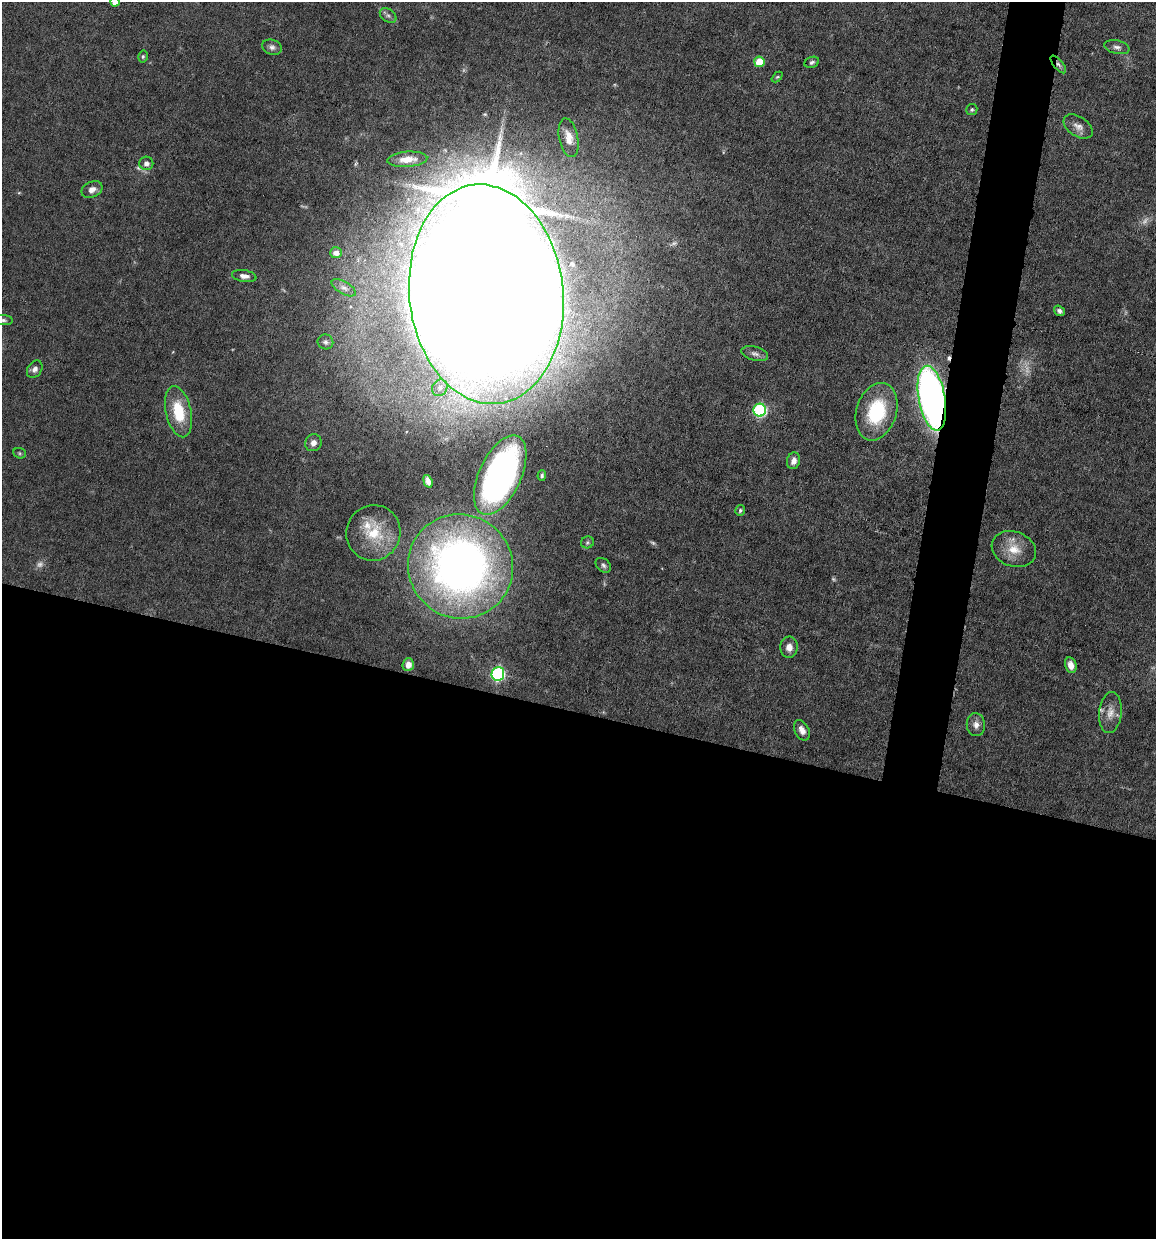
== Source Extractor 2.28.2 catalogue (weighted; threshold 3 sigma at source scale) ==
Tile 14 of 4 x 4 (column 2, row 4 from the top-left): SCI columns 1273-2426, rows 1-1237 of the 4972 x 4949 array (HDU 1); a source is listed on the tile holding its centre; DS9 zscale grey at full resolution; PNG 1158 x 1241 px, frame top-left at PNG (2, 2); each listed source drawn as its Kron ellipse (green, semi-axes under 4 px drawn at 4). Shown black and unused: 46% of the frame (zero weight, under 6 of 12 exposures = <1% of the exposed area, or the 3 px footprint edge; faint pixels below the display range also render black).
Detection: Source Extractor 2.28.2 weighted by HDU 2 'WHT'; one run over the whole footprint, this tile lists its part. Background 0.0782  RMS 0.0027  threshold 0.011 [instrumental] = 3 sigma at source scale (4.09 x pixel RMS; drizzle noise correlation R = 1.36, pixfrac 0.8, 0.05/0.05 arcsec/px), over >= 5 px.
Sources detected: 59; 7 too faint to see at this stretch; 1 inside a brighter object's white glare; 1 cosmic-ray / hot-pixel residue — neither listed nor drawn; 2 inside a brighter listed object's ellipse — not listed separately; the other 48 listed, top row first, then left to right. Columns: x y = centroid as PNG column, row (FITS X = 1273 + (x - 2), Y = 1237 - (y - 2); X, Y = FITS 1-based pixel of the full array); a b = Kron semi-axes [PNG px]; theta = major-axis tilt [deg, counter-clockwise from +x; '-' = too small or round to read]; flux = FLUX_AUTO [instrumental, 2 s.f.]
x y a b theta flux
115 2 5 4 - 2.1
388 15 9 6 -36 0.79
272 47 10 7 -19 1
1117 47 13 6 -13 1.1
143 56 6 4 76 0.43
759 62 5 5 - 6.4
812 62 7 5 21 0.69
1058 64 11 4 -50 0.85
777 77 6 4 43 0.33
972 109 5 5 - 0.48
1078 126 16 10 -33 1.9
569 138 19 9 -78 3
407 159 20 7 4 3.8
146 163 7 6 - 1.1
92 190 11 7 25 1.7
336 253 6 5 - 1.2
244 276 12 6 -10 1.4
344 288 13 6 -30 1.2
486 294 110 77 -84 2800
1059 311 6 4 -37 0.83
3 320 9 5 -4 0.66
325 342 8 7 - 0.79
755 354 13 7 -16 1.2
35 369 9 7 55 1.2
440 388 9 7 60 1.4
932 398 33 13 -80 160
760 410 6 6 - 39
178 412 26 12 -77 10
876 412 29 20 73 17
313 443 9 8 - 1.6
20 453 6 5 - 0.42
794 461 8 6 76 1.5
500 475 43 21 65 110
542 476 5 3 - 0.52
428 481 6 4 -71 1.1
740 510 5 4 - 0.48
373 533 28 27 - 9.8
587 542 6 6 - 0.49
1014 549 23 17 -20 5.5
603 565 8 6 -41 0.74
460 566 53 51 -37 160
789 647 10 8 87 2
408 665 6 5 - 1.6
1071 665 8 5 -76 2.1
498 674 7 6 - 43
1110 713 20 11 84 2.9
976 725 11 9 -82 1.7
802 730 11 7 -63 1.7
Overlapping masked pixels (flux is a lower limit): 2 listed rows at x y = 1058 64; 932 398
Isophote crosses this tile's border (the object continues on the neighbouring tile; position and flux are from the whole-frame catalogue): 2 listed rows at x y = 115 2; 3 320